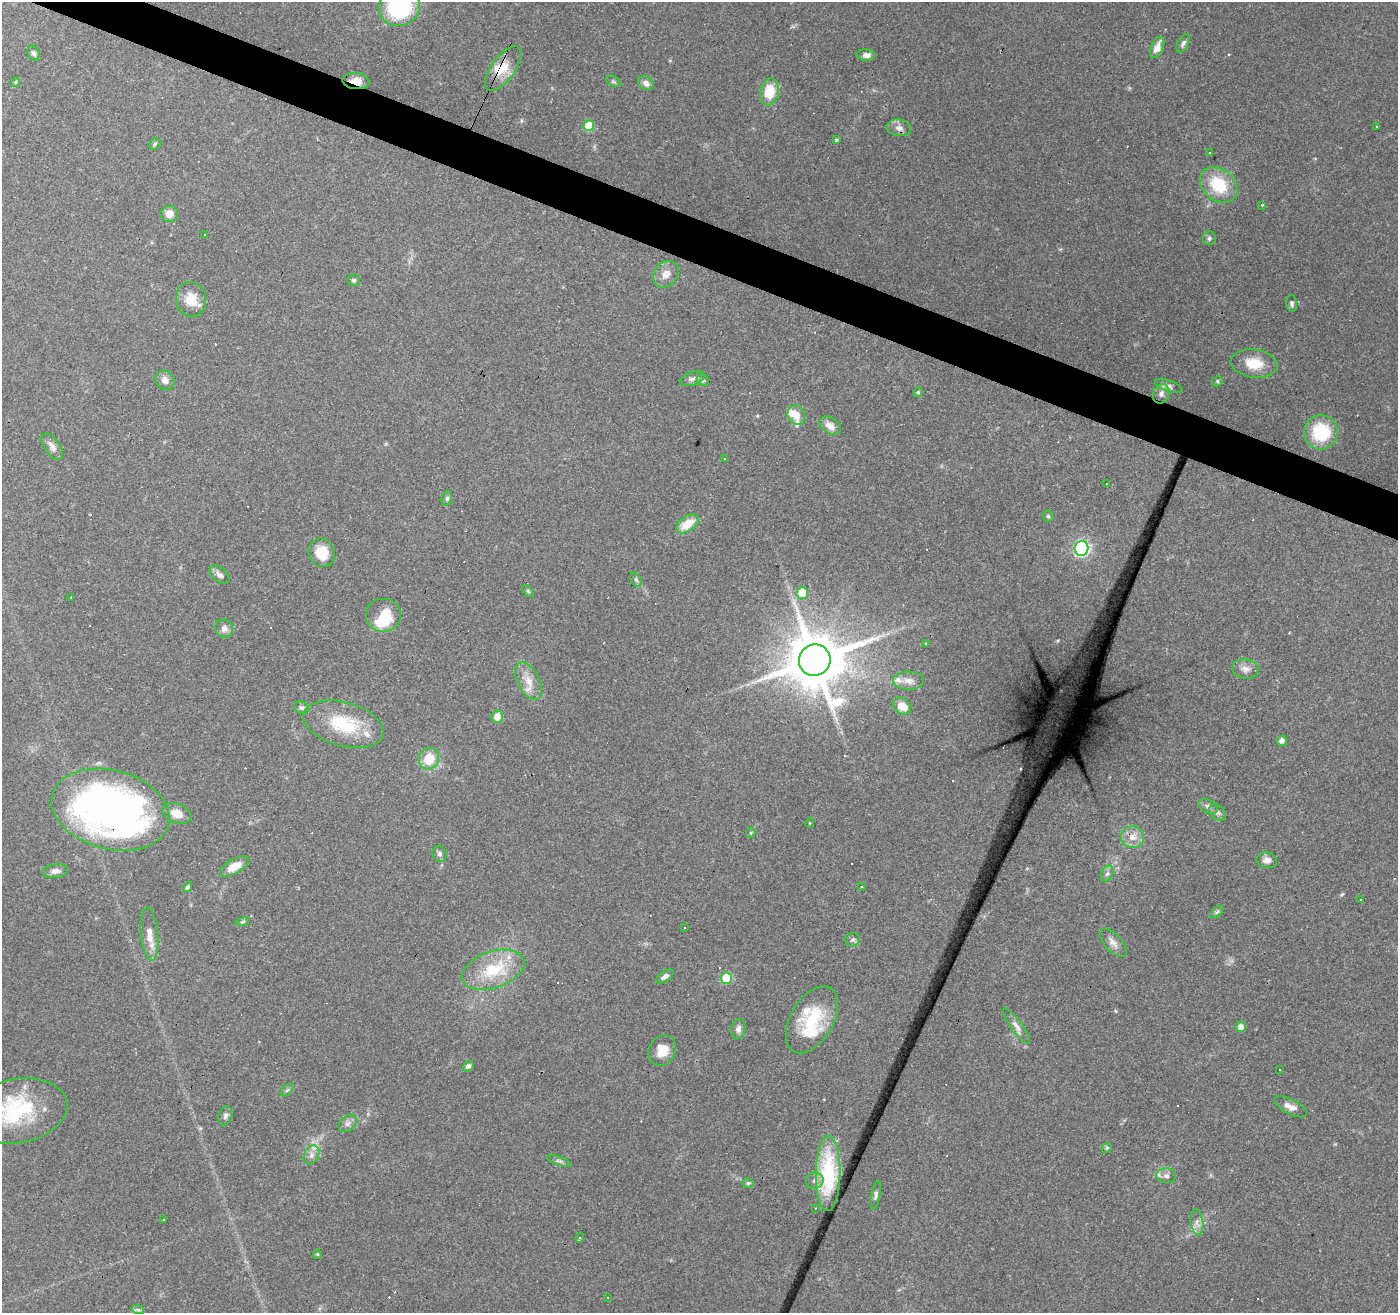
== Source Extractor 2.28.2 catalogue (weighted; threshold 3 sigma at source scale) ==
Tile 11 of 4 x 4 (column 3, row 3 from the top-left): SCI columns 2795-4190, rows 1515-2825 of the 5591 x 5717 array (HDU 1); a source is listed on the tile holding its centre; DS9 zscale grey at full resolution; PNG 1400 x 1315 px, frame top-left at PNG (2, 2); each listed source drawn as its Kron ellipse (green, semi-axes under 4 px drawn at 4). Shown black and unused: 3% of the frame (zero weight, under 3 of 4 exposures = <1% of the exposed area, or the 3 px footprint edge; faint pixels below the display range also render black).
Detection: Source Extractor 2.28.2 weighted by HDU 2 'WHT'; one run over the whole footprint, this tile lists its part. Background 0.0812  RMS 0.0048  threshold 0.0215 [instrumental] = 3 sigma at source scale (4.5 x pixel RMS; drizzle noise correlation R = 1.50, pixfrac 1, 0.0396/0.0396 arcsec/px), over >= 5 px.
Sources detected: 156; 33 cosmic-ray / hot-pixel residue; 1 long thin detection or spike segment (spike, bleed or trail) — neither listed nor drawn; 8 inside a brighter listed object's ellipse — not listed separately; the other 114 listed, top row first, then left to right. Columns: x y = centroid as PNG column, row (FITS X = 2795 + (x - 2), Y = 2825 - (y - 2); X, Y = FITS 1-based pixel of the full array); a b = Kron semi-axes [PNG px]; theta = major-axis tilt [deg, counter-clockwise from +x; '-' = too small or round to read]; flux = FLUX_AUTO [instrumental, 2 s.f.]
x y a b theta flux
399 7 20 19 - 45
1183 43 10 5 61 1.3
1157 48 11 6 66 4.4
33 53 7 6 - 1.3
866 55 9 5 -6 2.5
503 69 26 12 54 9.3
356 81 13 8 -5 5.1
613 81 8 5 -29 0.83
15 82 5 4 - 0.53
646 83 8 6 -35 2.1
770 92 13 9 77 12
589 126 5 5 - 17
1376 127 3 3 - 1.9
899 128 12 8 -9 2.8
836 140 4 3 - 2.2
155 144 6 5 - 0.83
1210 153 3 2 - 0.67
1219 185 20 15 -38 19
1262 205 3 3 - 0.67
169 214 9 8 - 3.7
205 235 3 3 - 1.4
1209 238 7 6 - 1.3
666 274 14 11 49 4.1
354 280 6 6 - 0.99
191 299 17 15 -81 8.5
1292 303 8 5 -84 1.2
1254 363 23 14 -7 11
692 379 13 6 19 2.1
165 380 10 8 -49 3.2
703 380 7 5 -45 0.99
1217 381 5 5 - 0.76
1169 386 14 5 -18 2.1
918 392 5 4 - 0.63
1161 394 10 8 67 2.8
796 415 10 8 -66 5.1
830 426 12 7 -34 3.7
1321 432 17 17 - 24
52 446 15 7 -55 3.2
724 459 3 3 - 1.6
1106 483 3 2 - 0.85
447 498 8 5 71 0.99
1048 516 5 5 - 0.8
687 524 13 7 34 8.8
1081 548 7 7 - 120
322 553 14 12 -66 10
219 575 12 6 -41 2
636 580 8 5 -65 0.93
528 591 7 4 -45 0.65
802 593 6 6 - 11
71 597 3 3 - 0.87
383 615 18 17 - 12
224 628 9 8 - 2.7
925 643 3 3 - 0.59
815 660 16 15 - 3100
1245 669 13 10 -10 3.2
528 681 20 11 -63 6.3
908 681 15 9 -2 3.7
902 706 10 7 -38 6.8
302 708 7 6 - 1.2
497 717 6 5 - 4.4
344 724 41 22 -15 26
1282 741 5 5 - 2.6
429 759 11 10 - 11
1208 807 10 7 -26 1.8
110 810 60 39 -15 250
1217 812 9 7 -45 1.5
177 813 15 9 -21 5.5
809 823 4 3 - 0.34
751 833 5 4 - 0.62
1132 837 11 10 - 4.5
439 854 8 6 -65 1.3
1267 860 10 8 -9 2.8
234 867 16 7 30 6.6
55 871 13 6 7 2.1
1107 874 8 5 62 1.3
861 886 3 2 - 0.53
187 887 5 4 - 1
1361 900 3 3 - 1
1217 912 7 4 44 0.88
243 922 7 3 9 0.75
684 928 3 2 - 0.65
149 934 27 8 -85 5.8
853 940 7 6 - 1.2
1113 943 17 8 -47 3.4
493 970 32 18 19 23
665 976 10 5 34 1.9
727 978 6 5 - 19
812 1020 37 21 60 26
1016 1026 21 6 -54 3
1241 1027 5 5 - 3.5
738 1029 10 7 79 2.1
662 1050 16 13 62 7.9
468 1066 6 5 - 1.2
1280 1069 2 2 - 0.36
287 1090 7 4 44 0.89
1291 1107 18 7 -27 3.5
18 1111 49 32 11 40
225 1116 10 6 73 1.5
348 1123 10 7 43 1.8
1107 1148 5 4 - 0.67
311 1155 10 7 64 2.5
559 1161 13 4 -20 1.2
828 1173 37 12 89 25
1166 1176 10 7 -6 2.1
815 1181 8 8 - 2.3
748 1183 6 5 - 0.81
876 1195 14 4 81 1.3
815 1208 3 2 - 0.47
164 1219 3 2 - 0.59
1197 1222 13 6 -82 2.3
580 1238 5 4 - 0.74
317 1254 4 4 - 0.53
607 1297 3 3 - 0.5
138 1310 6 4 -19 0.93
Overlapping masked pixels (flux is a lower limit): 3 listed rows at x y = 503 69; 356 81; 110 810
Isophote crosses this tile's border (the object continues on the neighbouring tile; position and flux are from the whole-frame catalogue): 2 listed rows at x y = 399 7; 18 1111
Unlisted compact peaks at least as high as the median listed source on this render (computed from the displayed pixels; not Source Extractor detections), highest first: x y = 1058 641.